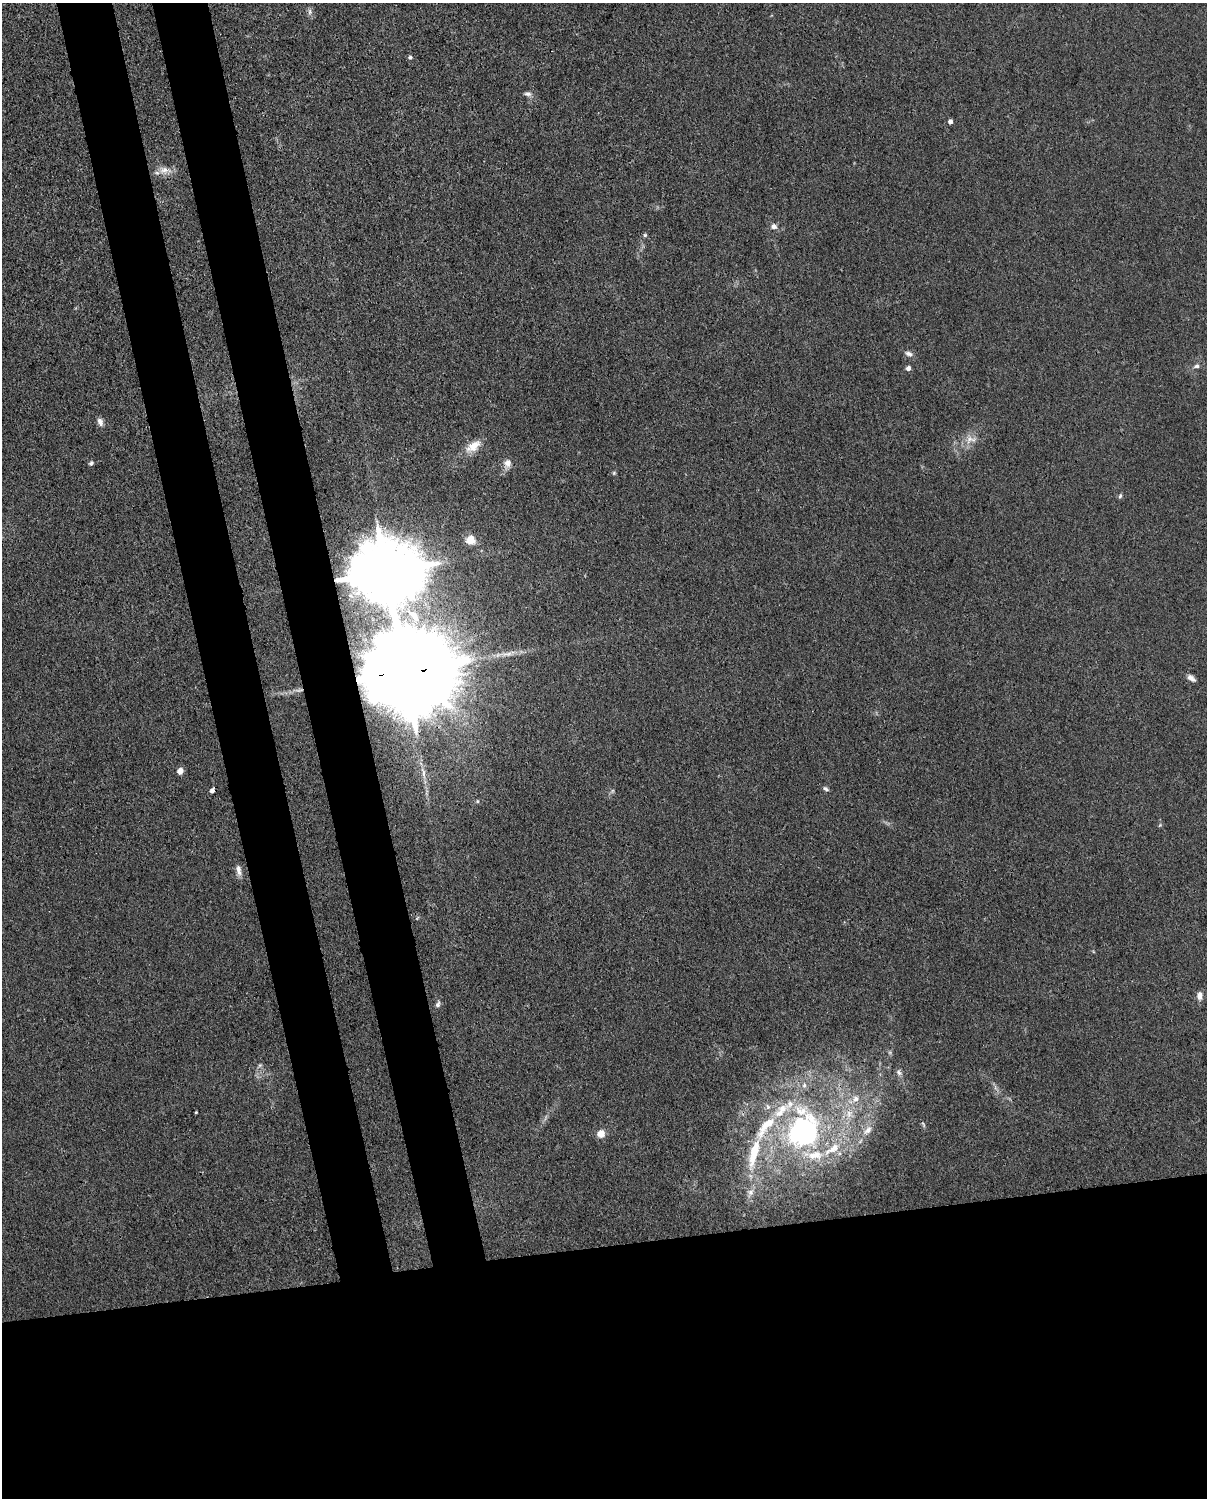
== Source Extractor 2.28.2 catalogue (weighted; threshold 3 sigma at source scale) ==
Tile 11 of 4 x 3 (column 3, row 3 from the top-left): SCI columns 2502-3706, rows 266-1761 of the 5001 x 4906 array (HDU 1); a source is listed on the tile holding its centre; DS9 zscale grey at full resolution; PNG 1209 x 1500 px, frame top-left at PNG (2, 3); no overlay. Shown black and unused: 25% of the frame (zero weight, under 3 of 4 exposures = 7% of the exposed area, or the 3 px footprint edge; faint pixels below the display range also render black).
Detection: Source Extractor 2.28.2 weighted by HDU 2 'WHT'; one run over the whole footprint, this tile lists its part. Background 0.0268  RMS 0.0028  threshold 0.0128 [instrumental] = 3 sigma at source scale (4.5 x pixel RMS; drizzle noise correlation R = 1.50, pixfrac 1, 0.05/0.05 arcsec/px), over >= 5 px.
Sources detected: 55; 2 too faint to see at this stretch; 2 inside a brighter object's white glare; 1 long thin detection or spike segment (spike, bleed or trail) — not listed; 7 inside a brighter listed object's ellipse — not listed separately; the other 43 listed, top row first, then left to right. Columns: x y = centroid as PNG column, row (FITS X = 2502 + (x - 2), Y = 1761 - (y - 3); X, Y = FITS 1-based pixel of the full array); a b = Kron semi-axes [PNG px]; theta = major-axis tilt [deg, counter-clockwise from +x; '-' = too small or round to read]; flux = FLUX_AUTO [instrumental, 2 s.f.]
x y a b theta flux
310 12 9 5 -86 0.87
410 57 5 5 - 0.65
528 94 10 5 -6 0.94
950 121 4 4 - 1.4
164 170 19 10 -4 2.9
774 226 9 7 -17 1.2
645 235 6 5 - 0.42
909 354 11 7 -17 1.2
1196 366 8 6 14 0.87
908 368 5 4 - 1.3
100 422 10 7 -73 1.3
970 439 12 10 56 2.6
473 446 19 10 35 4.5
91 463 6 5 - 0.58
507 463 13 10 73 2
614 473 5 5 - 0.39
1120 496 6 5 - 0.51
471 540 11 11 - 3.7
385 572 19 15 1 3100
414 616 17 9 -44 4
405 672 32 19 5 10000
1191 678 10 5 -39 1.4
180 771 6 5 - 2.2
826 789 8 5 -28 0.67
212 790 7 4 55 1.3
477 801 5 4 - 0.36
1160 825 5 4 - 0.33
238 870 14 6 -82 1.7
1200 996 11 7 90 1.7
438 1004 9 6 69 0.89
260 1065 6 4 44 0.53
899 1072 10 7 -57 1
804 1085 9 6 -88 1
995 1088 10 3 -69 0.74
856 1099 10 9 - 2.2
196 1112 4 3 - 0.26
849 1114 13 9 56 3
923 1124 9 4 -68 0.48
765 1127 48 14 52 13
867 1130 16 10 44 2.9
601 1134 7 6 - 3.7
808 1137 48 28 43 43
751 1192 10 8 55 1.6
Overlapping masked pixels (flux is a lower limit): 3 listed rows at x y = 385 572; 405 672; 212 790